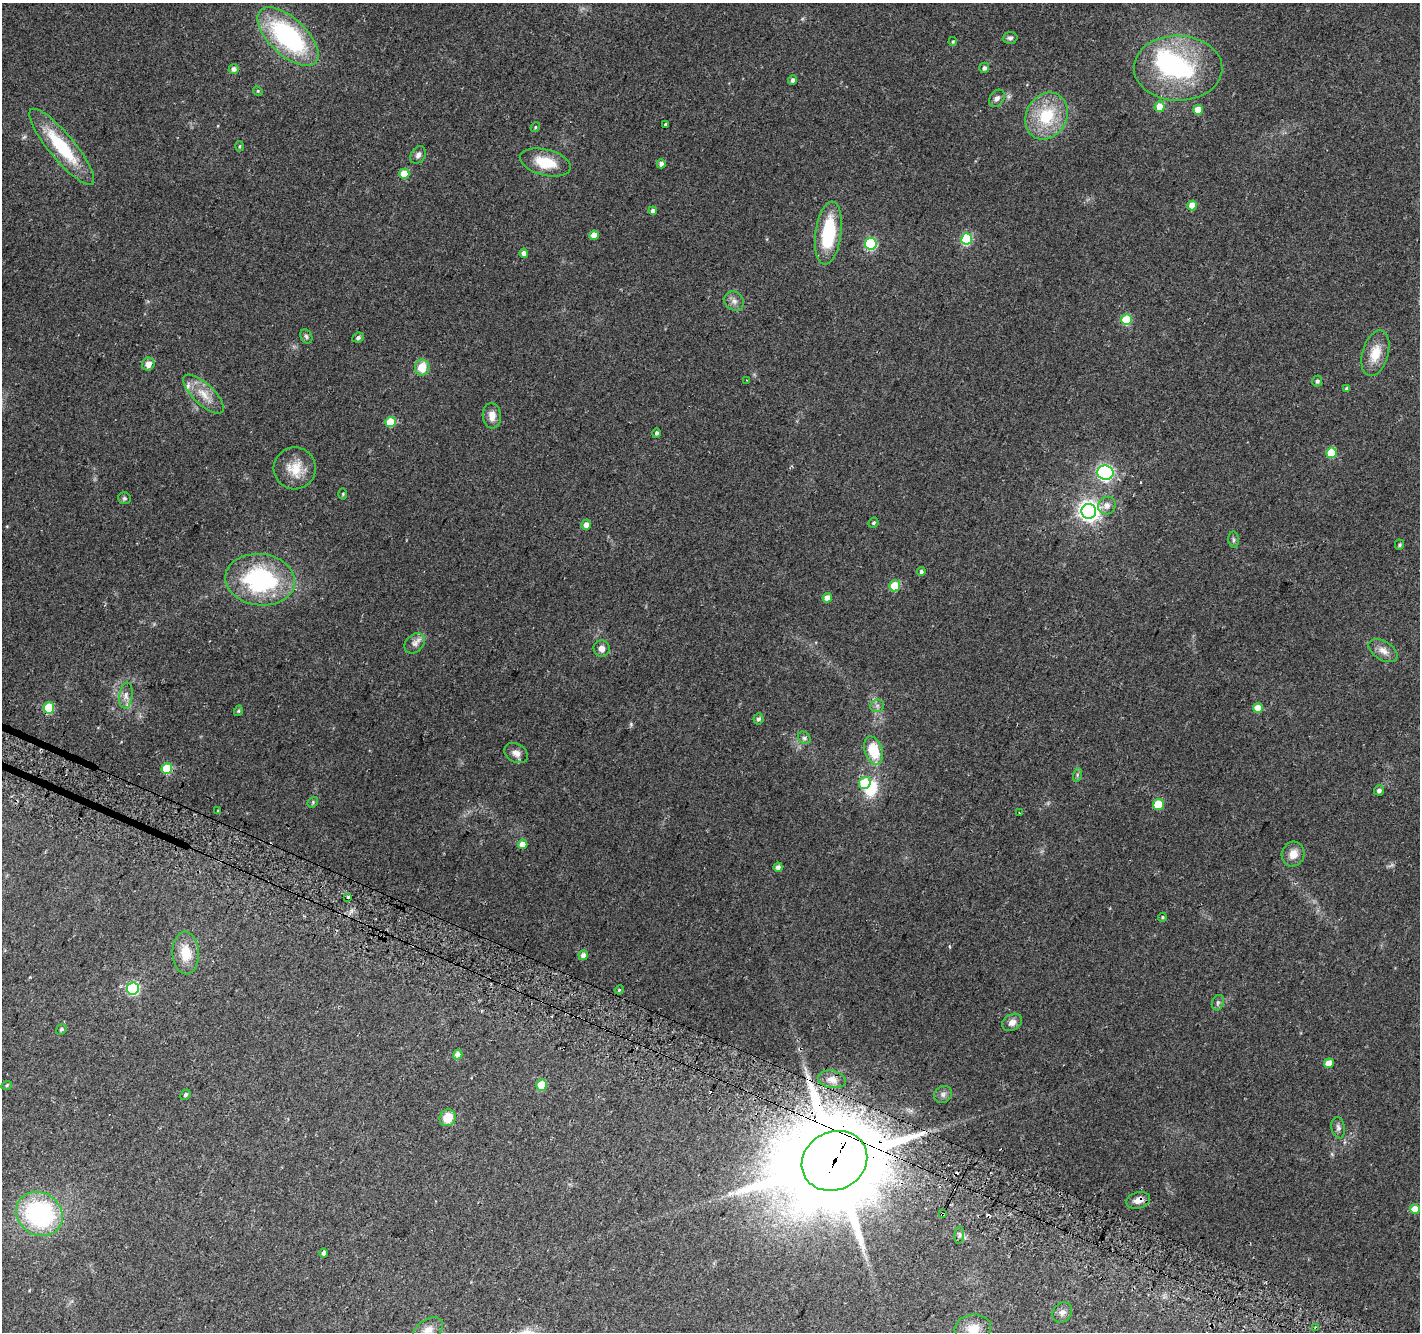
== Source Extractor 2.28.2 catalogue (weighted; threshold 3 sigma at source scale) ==
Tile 6 of 4 x 4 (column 2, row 2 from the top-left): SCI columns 1441-2858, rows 2958-4287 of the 5709 x 5850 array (HDU 1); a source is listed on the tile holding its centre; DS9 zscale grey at full resolution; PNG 1422 x 1334 px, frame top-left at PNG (2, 3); each listed source drawn as its Kron ellipse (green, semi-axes under 4 px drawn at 4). Shown black and unused: <1% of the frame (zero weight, under 2 of 3 exposures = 2% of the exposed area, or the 3 px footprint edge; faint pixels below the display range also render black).
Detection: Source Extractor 2.28.2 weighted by HDU 2 'WHT'; one run over the whole footprint, this tile lists its part. Background 0.0558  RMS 0.011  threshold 0.0496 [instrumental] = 3 sigma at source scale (4.5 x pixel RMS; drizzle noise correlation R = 1.50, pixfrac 1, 0.0396/0.0396 arcsec/px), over >= 5 px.
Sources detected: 118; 2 inside a brighter object's white glare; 7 cosmic-ray / hot-pixel residue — neither listed nor drawn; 1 inside a brighter listed object's ellipse — not listed separately; the other 108 listed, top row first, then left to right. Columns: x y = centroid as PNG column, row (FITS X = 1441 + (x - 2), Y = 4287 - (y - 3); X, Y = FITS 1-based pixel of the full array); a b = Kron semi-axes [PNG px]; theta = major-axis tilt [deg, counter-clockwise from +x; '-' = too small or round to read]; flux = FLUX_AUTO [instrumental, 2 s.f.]
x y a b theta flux
288 37 38 18 -43 160
1010 38 7 6 - 3
953 42 4 3 - 1.3
984 68 5 5 - 3.4
1178 68 44 32 -1 130
234 69 5 5 - 5
792 80 5 4 - 3.3
258 91 5 4 - 1.2
997 98 9 7 53 4.1
1160 107 5 5 - 16
1198 110 5 4 - 13
1046 116 24 20 61 51
665 124 4 3 - 3.3
535 127 5 4 - 1.2
239 146 5 3 - 1.2
62 147 48 13 -50 63
418 155 9 7 59 4.3
545 162 26 13 -14 31
661 164 4 4 - 4.4
404 174 5 5 - 23
1192 205 5 4 - 15
653 211 4 4 - 4.1
828 233 32 13 82 64
594 235 5 4 - 11
967 239 6 5 - 85
871 244 6 6 - 100
524 253 4 4 - 5.7
734 301 10 9 - 5.7
1127 320 5 5 - 40
306 336 7 5 -60 2.3
358 337 6 4 26 3
1375 353 23 13 74 21
148 364 6 6 - 7.7
422 367 8 7 - 20
746 380 3 2 - 0.69
1317 381 5 5 - 2.5
1347 389 4 4 - 3.2
204 394 26 10 -43 17
492 416 13 9 -85 9.7
391 422 5 5 - 31
656 433 4 4 - 2.6
1331 453 5 5 - 39
295 468 21 21 - 23
1105 473 8 7 - 270
343 494 5 3 - 1.1
124 498 6 6 - 2
1107 506 9 8 - 7.1
1089 511 7 7 - 580
873 523 5 4 - 1.9
586 525 5 5 - 6.9
1234 540 8 5 -84 2.3
1399 545 5 4 - 1.7
921 571 4 4 - 2.2
260 580 35 25 -6 140
895 586 5 5 - 40
827 598 5 4 - 9.4
415 643 11 8 46 5.7
602 649 8 8 - 5.9
1383 650 16 9 -31 8.9
126 696 13 6 82 6.2
877 706 7 6 - 3.3
49 708 5 5 - 47
1258 708 5 5 - 17
238 711 5 4 - 1.4
758 719 5 5 - 3.6
804 738 7 5 -45 2.6
874 751 14 8 -71 37
516 753 13 9 -30 6.8
167 768 5 5 - 50
1077 775 7 4 73 1.8
865 783 6 5 - 37
1379 790 5 5 - 3.7
313 802 6 4 50 1.5
1158 805 5 5 - 33
218 810 2 2 - 0.95
1019 813 2 2 - 1
523 844 4 4 - 12
1293 854 13 11 67 11
778 867 5 4 - 4.3
348 897 4 3 - 9.1
1162 917 5 4 - 1.3
186 953 21 13 -87 23
583 955 5 4 - 5.3
133 989 6 6 - 130
619 990 5 4 - 1.2
1218 1003 8 6 70 2.7
1012 1022 11 8 32 6.6
61 1029 6 5 - 1.9
458 1054 5 4 - 7.6
1329 1063 5 5 - 12
832 1079 14 8 -11 7.8
7 1085 5 3 - 1.1
542 1085 5 5 - 22
943 1094 9 8 - 4
185 1095 5 4 - 2.3
448 1118 8 7 - 19
1338 1128 11 6 -79 3.6
834 1161 34 29 26 18000
1138 1200 12 8 15 7.7
1415 1209 5 5 - 18
39 1214 24 21 -32 160
942 1214 3 2 - 1.2
959 1235 8 4 83 2.5
324 1253 4 4 - 3.8
1062 1312 11 9 48 5.6
973 1328 18 14 7 18
1316 1328 4 3 - 5.4
428 1330 17 10 35 10
Overlapping masked pixels (flux is a lower limit): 4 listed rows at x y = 834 1161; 1138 1200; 942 1214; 1316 1328
Isophote crosses this tile's border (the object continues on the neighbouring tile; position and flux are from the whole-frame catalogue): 1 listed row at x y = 428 1330